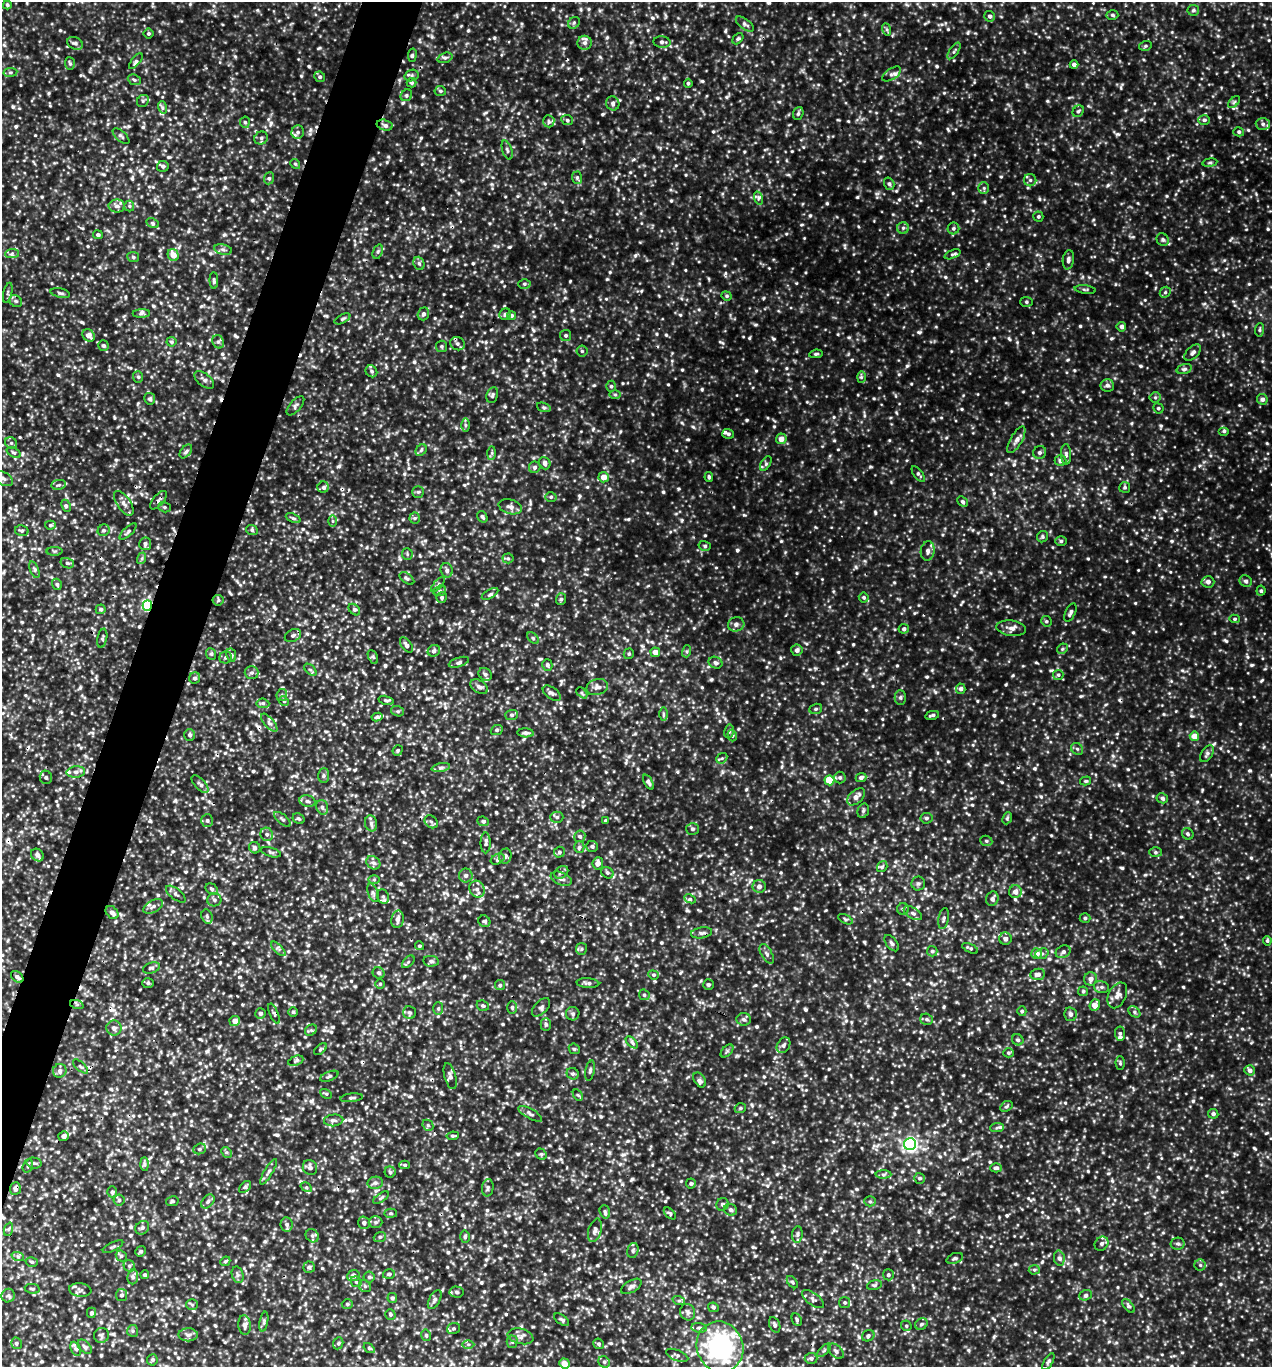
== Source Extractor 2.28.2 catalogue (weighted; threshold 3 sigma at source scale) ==
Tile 7 of 4 x 4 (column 3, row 2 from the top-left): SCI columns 2833-4102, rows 2762-4126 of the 5509 x 5497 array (HDU 1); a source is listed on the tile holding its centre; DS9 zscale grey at full resolution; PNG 1274 x 1369 px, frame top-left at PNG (2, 2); each listed source drawn as its Kron ellipse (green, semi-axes under 4 px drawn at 4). Shown black and unused: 4% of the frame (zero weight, under 3 of 5 exposures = <1% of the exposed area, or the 3 px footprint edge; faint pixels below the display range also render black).
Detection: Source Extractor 2.28.2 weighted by HDU 2 'WHT'; one run over the whole footprint, this tile lists its part. Background 0.176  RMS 0.038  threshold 0.173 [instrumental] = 3 sigma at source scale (4.5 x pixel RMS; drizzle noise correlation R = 1.50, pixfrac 1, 0.05/0.05 arcsec/px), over >= 5 px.
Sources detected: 1165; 9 cosmic-ray / hot-pixel residue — neither listed nor drawn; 14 inside a brighter listed object's ellipse — not listed separately; of the other 1142, all 500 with FLUX_AUTO >= 6.38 (the completeness limit of this list) listed and drawn (642 fainter detections not listed), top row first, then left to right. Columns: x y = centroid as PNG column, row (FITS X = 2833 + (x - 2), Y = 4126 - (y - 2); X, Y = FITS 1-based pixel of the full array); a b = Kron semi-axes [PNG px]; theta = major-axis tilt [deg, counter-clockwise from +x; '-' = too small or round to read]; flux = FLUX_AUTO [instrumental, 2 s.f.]
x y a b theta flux
7 5 4 4 - 7.2
1193 10 6 5 - 8.1
1112 15 6 4 -3 7.1
990 16 5 5 - 10
574 23 6 5 - 6.9
745 24 11 5 -37 10
886 29 6 4 -70 6.5
148 33 5 5 - 6.7
738 39 6 4 48 6.6
662 42 8 5 -5 12
75 43 8 6 -25 11
585 43 7 7 - 14
1145 46 6 5 - 6.7
954 51 9 3 56 7
412 55 7 3 82 6.5
445 58 8 5 18 9.1
136 61 9 4 50 9.3
70 63 6 5 - 7.2
1074 65 4 4 - 11
10 72 7 4 8 6.8
892 74 11 5 33 14
412 76 7 5 16 8
320 77 5 5 - 7.8
134 80 7 5 -23 7
412 83 5 4 - 6.4
688 83 4 4 - 6.9
440 91 6 5 - 7.6
406 95 6 5 - 7.6
143 101 6 5 - 7.7
1234 102 7 4 45 6.5
613 103 7 6 - 12
162 107 6 4 -72 8.4
1078 111 6 5 - 7
798 113 6 5 - 8.6
567 120 6 5 - 7
1204 120 6 5 - 7.7
549 121 6 5 - 9.1
245 122 5 5 - 7
1263 124 7 6 - 12
385 125 8 5 -15 12
298 132 7 6 - 10
1239 132 5 4 - 6.9
121 136 10 5 -43 8.8
261 138 7 6 - 10
507 150 10 5 -71 9.9
1210 163 7 4 8 6.6
295 164 5 4 - 6.4
163 166 6 5 - 10
269 178 6 5 - 7.9
577 178 6 5 - 7.3
1030 180 6 6 - 11
889 184 6 5 - 9.7
984 188 6 5 - 7.5
758 198 7 4 -73 8.1
117 206 8 6 0 17
129 206 5 5 - 6.7
1038 216 5 5 - 6.7
153 223 6 4 -28 7.4
903 228 6 5 - 8.7
953 228 6 6 - 8
98 235 5 4 - 9.1
1163 240 6 6 - 9
223 249 9 5 -13 11
378 252 7 5 71 8
12 254 7 4 1 9.2
953 254 8 4 22 8.1
173 255 6 5 - 46
133 257 6 5 - 6.8
1068 260 10 5 80 13
419 263 7 5 -68 8.6
214 281 8 4 -89 8.5
524 284 6 5 - 7.5
1085 289 10 4 -7 7.3
1165 292 6 5 - 6.4
8 293 10 3 77 6.8
60 293 10 4 -13 8.5
726 296 5 4 - 6.4
16 301 7 5 -44 7.4
1026 302 6 5 - 7.1
141 313 9 4 2 9.5
423 314 6 5 - 12
505 314 6 5 - 12
511 315 5 4 - 8
342 319 8 4 28 8
1121 327 5 4 - 13
1259 330 7 4 85 6.6
89 335 7 5 -43 30
566 335 5 5 - 7.5
171 342 5 5 - 7.3
218 342 7 5 -65 10
457 344 7 6 - 11
103 346 5 5 - 8.7
441 346 6 5 - 6.7
582 351 5 5 - 6.7
1193 353 10 6 42 13
816 354 7 4 8 7
1184 369 8 4 16 8.6
371 371 6 5 - 7.9
138 377 6 5 - 7.7
861 377 6 4 89 7.3
204 380 11 6 -40 14
1107 385 7 6 - 14
611 386 5 5 - 7.3
492 395 8 5 73 9.7
615 395 6 4 -1 6.5
1155 397 5 5 - 6.7
150 399 6 5 - 9.1
1262 399 5 5 - 15
295 406 12 5 49 10
544 407 7 4 -19 6.8
1158 408 5 5 - 6.5
465 425 6 4 -89 7.7
1224 431 5 4 - 6.8
728 434 6 5 - 8.7
781 439 5 5 - 27
1016 440 15 6 61 20
11 443 6 5 - 8.4
421 450 6 5 - 7.7
186 451 8 4 52 10
14 452 8 4 -29 6.9
1040 452 7 6 - 11
492 453 7 4 89 7.7
1066 454 10 5 -89 12
1061 461 6 5 - 16
545 463 6 5 - 13
766 463 8 4 58 8.4
535 467 6 5 - 10
918 474 9 4 -52 7.6
604 477 5 5 - 39
709 477 5 4 - 7.1
3 478 11 6 -27 15
59 485 7 5 7 9.5
323 487 5 5 - 9.5
1125 487 5 5 - 6.6
418 492 6 5 - 6.9
551 497 5 5 - 6.9
158 500 11 5 49 14
963 502 6 4 -43 8.4
124 503 14 6 -56 21
66 506 6 4 -64 8.8
164 507 6 5 - 7.6
510 507 12 7 -16 20
482 517 6 4 -57 8.8
293 518 8 4 -23 7
415 518 5 5 - 7.6
333 521 6 4 -90 6.6
50 525 5 4 - 7
104 530 6 5 - 9.3
252 530 6 5 - 8.1
22 531 7 5 -14 9.3
128 532 11 4 43 9.9
1042 537 6 5 - 6.9
1061 541 6 5 - 7.3
145 544 6 6 - 11
705 546 6 5 - 7.8
55 551 8 4 1 6.8
928 551 10 7 81 17
407 554 6 5 - 6.6
142 558 6 4 72 6.5
508 558 5 5 - 7.2
67 563 7 5 -16 7
34 570 9 3 -68 7.2
447 570 7 6 - 14
407 578 8 5 -36 8.3
1246 581 6 5 - 9.5
1208 582 6 6 - 18
57 584 6 5 - 8
438 584 9 4 48 8.1
440 591 6 5 - 7.6
1261 591 5 4 - 7.1
490 594 9 3 30 7.6
442 597 5 5 - 7.1
864 598 5 4 - 6.8
561 599 6 5 - 7.4
218 600 5 5 - 6.4
147 606 5 5 - 360
101 609 5 5 - 8.5
354 610 6 4 -46 7.7
1070 612 10 5 65 11
1235 619 5 4 - 6.5
1046 621 5 5 - 6.4
736 624 8 7 - 15
1011 628 15 7 -8 21
904 629 5 4 - 8
293 635 8 6 27 11
102 638 9 4 79 8.5
533 638 7 4 -45 6.6
406 645 9 5 -55 13
1062 649 6 4 44 6.6
797 650 5 5 - 14
434 651 6 5 - 13
687 651 6 4 72 6.6
655 652 5 5 - 31
211 654 6 5 - 6.4
629 654 5 5 - 6.4
231 655 7 5 -80 11
226 657 6 6 - 8.9
373 657 7 4 -64 6.6
459 662 10 4 18 11
715 663 7 5 -25 10
547 665 6 5 - 9.1
310 670 7 4 -45 7.3
252 673 7 6 - 11
485 674 7 5 -37 12
1058 675 5 5 - 6.6
195 678 6 5 - 11
479 687 9 6 -34 15
597 687 11 8 15 18
961 689 5 4 - 11
552 693 10 5 -36 12
582 693 6 4 -46 6.7
282 695 6 5 - 7.6
900 697 7 5 89 8.1
386 700 8 4 -12 7.8
284 701 5 4 - 6.5
263 703 6 5 - 8.1
816 709 6 5 - 6.8
398 711 6 5 - 7.1
663 714 6 4 -90 6.8
511 715 6 5 - 9.1
932 715 7 3 12 8.3
377 717 5 4 - 8.2
269 723 11 5 -48 12
497 730 6 5 - 7.9
729 731 7 5 78 8.5
526 733 8 4 -4 12
190 735 6 5 - 10
732 736 6 4 -73 6.5
1194 736 5 4 - 49
1077 749 6 5 - 8.3
398 750 5 5 - 6.5
1207 754 9 5 57 11
722 758 6 4 42 6.7
441 768 9 4 11 11
76 772 9 5 4 15
324 776 7 5 88 9.7
46 777 7 6 - 8.4
840 778 6 5 - 8.6
861 778 5 4 - 12
829 780 5 5 - 98
1086 781 6 4 15 6.7
648 782 8 4 -62 12
200 784 11 5 -47 12
856 797 10 6 42 25
1162 798 6 5 - 9.6
307 801 8 5 -16 11
322 807 7 5 -74 11
863 811 7 5 74 7.5
557 817 6 5 - 9.8
926 818 6 5 - 7.8
1007 818 6 4 67 6.7
282 819 10 4 -41 9
299 819 6 5 - 7.3
207 821 6 6 - 8.9
483 821 6 4 -23 7.5
606 821 4 4 - 7.4
431 822 7 5 -44 8.8
371 823 8 6 -75 13
692 829 6 6 - 9.3
267 834 7 6 - 12
1188 834 6 5 - 7.9
580 836 6 5 - 9.5
986 841 6 5 - 6.9
486 843 10 5 90 10
592 846 6 5 - 10
579 847 5 5 - 8.1
255 848 6 5 - 11
271 852 10 4 -17 7.6
559 852 5 5 - 7.3
1155 852 6 5 - 6.6
37 855 7 5 -43 17
505 856 7 6 - 12
498 859 7 5 27 8.8
373 863 7 6 - 12
598 863 6 5 - 20
882 867 6 5 - 7.2
561 872 7 5 38 10
607 873 6 5 - 7.3
466 875 7 7 - 13
561 879 11 6 -22 16
374 880 6 4 1 6.5
918 883 7 7 - 9.8
759 886 6 6 - 15
212 889 6 5 - 8.1
477 889 9 7 -63 18
1015 892 6 6 - 26
373 893 10 5 -70 9.6
176 894 12 5 -38 11
383 896 7 6 - 11
690 899 6 4 -26 8.4
992 899 7 6 - 14
214 900 7 6 - 11
153 906 10 6 27 16
903 909 6 6 - 7.8
112 912 7 5 -48 15
913 913 10 5 -32 12
207 916 7 5 -70 8.5
1085 918 5 5 - 8
397 919 9 6 79 21
845 919 8 4 -27 6.7
944 919 11 5 80 10
484 921 6 5 - 7.1
702 933 10 5 9 11
1005 939 6 6 - 13
1267 941 5 4 - 6.7
892 943 9 5 -51 10
419 946 5 4 - 6.7
970 948 9 4 -25 7.7
278 949 9 3 -44 8
581 949 6 5 - 7.7
932 951 5 5 - 7.3
1063 952 8 6 29 12
767 954 11 5 -61 12
1036 954 5 5 - 45
1042 954 7 5 21 9.1
431 961 8 5 -8 9.2
408 962 7 4 45 6.8
151 968 9 5 19 9.2
378 973 6 5 - 9.5
1038 974 7 5 7 16
653 975 5 4 - 6.7
17 977 7 5 -39 14
1091 979 7 6 - 19
148 983 6 5 - 7.8
588 983 11 4 -4 12
380 984 5 5 - 6.6
708 984 5 5 - 6.9
500 985 5 5 - 7.1
1101 987 8 6 -15 11
1083 991 5 4 - 6.5
644 995 5 5 - 7.5
1117 995 14 8 64 28
77 1005 7 4 -19 6.4
1095 1005 6 5 - 34
483 1006 6 5 - 8
512 1007 6 5 - 8.4
541 1007 11 6 45 13
438 1008 6 5 - 7
1022 1011 5 4 - 6.8
293 1012 5 4 - 6.4
1134 1012 6 4 -39 8.1
260 1013 5 5 - 9.6
409 1013 6 6 - 8.5
274 1014 10 3 -67 7.2
573 1014 7 6 - 9.1
1070 1014 7 6 - 13
744 1019 7 6 - 11
927 1019 6 5 - 8.6
235 1021 5 5 - 27
546 1024 6 5 - 8.4
114 1028 7 7 - 15
311 1030 6 5 - 7.8
1120 1033 7 5 -85 9.2
1018 1040 6 5 - 7.8
632 1042 7 4 -44 8.8
783 1045 8 6 59 13
320 1049 7 4 39 6.7
574 1049 6 5 - 6.6
727 1051 8 4 45 7.6
1008 1053 5 4 - 6.6
296 1061 8 4 22 8.6
1120 1063 6 4 -88 6.4
80 1066 9 4 -44 7.6
1250 1070 5 5 - 17
60 1071 7 6 - 14
590 1071 10 4 78 8.6
573 1074 6 5 - 9
329 1076 10 4 22 8.5
450 1076 13 5 -74 16
700 1080 8 5 -54 12
326 1094 6 4 -28 6.7
578 1095 6 4 -59 6.6
351 1098 11 4 7 9.2
1006 1106 6 4 31 7.2
740 1108 6 4 21 6.6
530 1114 13 5 -29 12
1213 1114 5 5 - 11
334 1120 10 6 6 12
428 1125 6 5 - 6.5
997 1128 7 4 3 7.8
64 1136 5 4 - 18
453 1136 6 4 9 6.7
910 1144 6 6 - 940
200 1149 6 5 - 8.2
226 1152 6 4 -44 7.2
541 1154 6 5 - 6.4
34 1163 7 5 -11 8.4
145 1164 7 4 -89 8.4
405 1165 5 4 - 7.3
28 1166 7 5 70 8.3
310 1167 8 7 - 13
996 1168 6 4 1 9.9
269 1172 14 4 59 13
390 1172 5 5 - 7.4
883 1174 8 4 -1 8.1
919 1178 5 5 - 7.8
375 1183 7 6 - 12
691 1184 5 5 - 7.9
245 1187 7 4 44 7.1
306 1187 6 3 -33 6.7
15 1188 6 5 - 14
488 1188 9 6 83 9.9
112 1192 5 5 - 7.3
381 1198 9 4 35 7.5
119 1200 5 5 - 6.7
172 1201 6 4 12 6.5
870 1201 5 5 - 6.8
208 1202 8 5 49 11
722 1204 6 6 - 12
731 1210 6 5 - 13
605 1212 7 5 -73 8.9
391 1213 6 4 -3 6.5
670 1213 7 4 -44 6.8
376 1222 7 5 0 8.8
364 1223 6 6 - 12
287 1224 7 6 - 11
142 1228 7 6 - 11
9 1229 7 4 70 8.4
595 1230 12 6 73 15
797 1234 8 5 83 10
312 1236 7 6 - 10
380 1237 6 5 - 7.6
465 1237 6 4 86 7.5
1102 1244 7 6 - 12
1178 1244 7 6 - 9.3
113 1247 11 4 27 7.7
633 1250 8 5 76 9.8
141 1251 5 5 - 7.6
121 1256 6 5 - 7
18 1257 6 4 -20 7
955 1258 9 5 20 7.7
1059 1258 7 5 -79 12
225 1261 5 4 - 6.6
32 1262 6 4 -15 7.3
1200 1265 5 5 - 7.7
129 1266 6 5 - 7.7
309 1267 5 5 - 7.1
1034 1270 5 5 - 6.4
389 1274 6 4 16 8.1
145 1275 4 4 - 6.4
238 1275 8 5 -73 11
888 1275 5 5 - 8.7
353 1276 6 5 - 23
133 1277 7 5 84 9.5
369 1277 5 5 - 7.6
356 1282 6 4 -44 6.6
792 1282 7 4 -50 6.9
874 1285 7 4 15 7.5
365 1286 6 5 - 8.6
631 1286 11 6 30 13
32 1289 7 5 -10 6.6
80 1290 11 6 -6 14
457 1292 7 5 -4 9.3
122 1295 6 5 - 9.8
1085 1295 6 5 - 9.2
8 1296 7 6 - 10
392 1298 5 5 - 9.6
813 1299 13 6 -36 14
435 1300 10 5 61 12
679 1301 6 4 -18 6.5
845 1302 5 5 - 7.3
347 1304 5 5 - 6.7
192 1305 6 5 - 7.5
1129 1306 8 4 -50 8.7
713 1307 5 4 - 7.7
688 1312 8 7 - 13
91 1313 5 4 - 9.1
390 1314 5 5 - 7.1
562 1320 8 4 -37 8
797 1320 6 4 -65 8.1
264 1322 10 3 80 7.2
921 1324 6 5 - 8.6
244 1325 10 6 -84 16
775 1325 8 5 -68 13
906 1326 5 5 - 6.7
453 1328 6 5 - 8.8
699 1328 7 5 -8 9.6
133 1331 6 5 - 7
101 1335 7 7 - 10
188 1335 9 6 -1 14
426 1335 6 4 -76 7.2
520 1336 13 7 -14 19
868 1336 6 5 - 8.6
512 1342 6 5 - 8.4
16 1343 6 5 - 8.4
338 1343 6 5 - 7.7
468 1344 6 4 0 7
599 1344 5 5 - 8.2
85 1347 8 5 -45 11
720 1347 26 23 -68 570
369 1348 6 4 -34 6.9
76 1349 7 4 -65 8.4
824 1350 8 3 45 7.4
836 1351 9 6 -42 12
677 1355 12 5 -22 11
811 1358 6 5 - 10
152 1360 6 5 - 6.9
604 1362 6 5 - 7.5
1048 1362 9 4 60 8.5
564 1363 5 5 - 40
Overlapping masked pixels (flux is a lower limit): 3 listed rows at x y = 147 606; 17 977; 15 1188
Isophote crosses this tile's border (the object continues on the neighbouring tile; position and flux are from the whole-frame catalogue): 1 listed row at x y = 3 478
Unlisted compact peaks at least as high as the median listed source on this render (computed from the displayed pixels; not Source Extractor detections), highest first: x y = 737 550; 919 332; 843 380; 1108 185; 1117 134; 746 81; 774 426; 678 489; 543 559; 1161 426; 494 38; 1013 675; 339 466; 1154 988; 711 679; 756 325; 725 273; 809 18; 1122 467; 834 440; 271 123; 593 429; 693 427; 224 235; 968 33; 1145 875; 911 384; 1164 714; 636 255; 1097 14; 807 402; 727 97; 277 1135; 816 31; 664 78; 1223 335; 1093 220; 1159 565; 612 355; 942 649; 590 236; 1127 266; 22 622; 677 772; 866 710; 279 1086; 257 10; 1023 391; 542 941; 978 1029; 706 612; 579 496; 751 827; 1012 112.